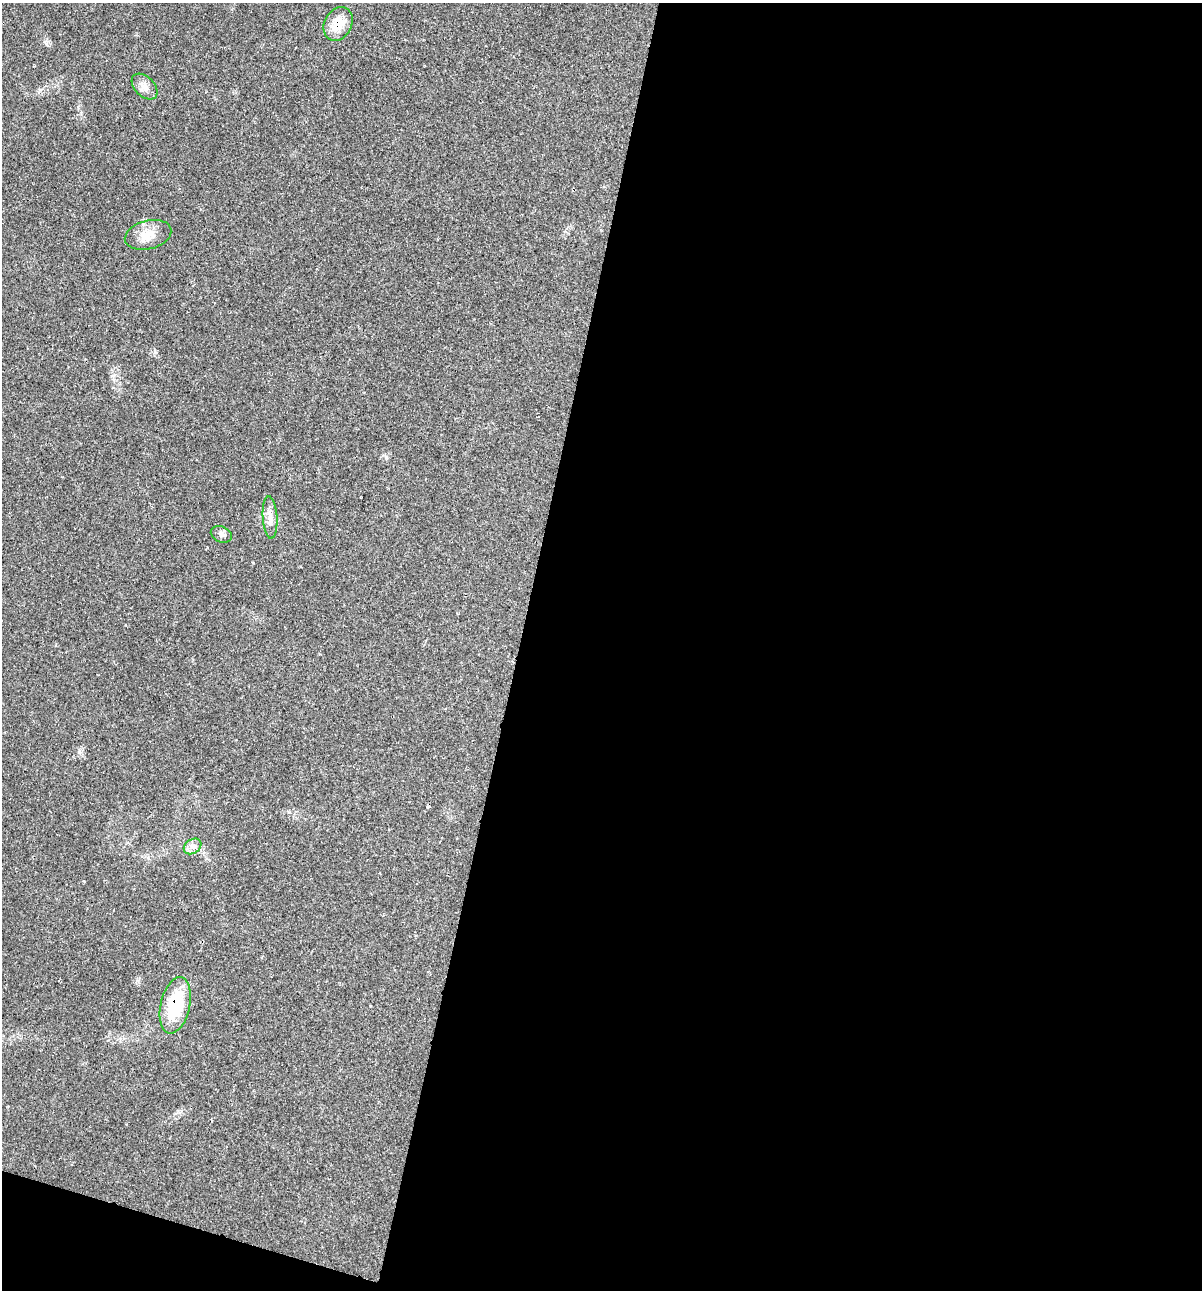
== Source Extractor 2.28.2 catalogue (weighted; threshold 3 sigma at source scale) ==
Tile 16 of 4 x 4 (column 4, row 4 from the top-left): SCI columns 3722-4921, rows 3-1290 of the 5169 x 5155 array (HDU 1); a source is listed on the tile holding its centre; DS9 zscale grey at full resolution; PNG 1204 x 1292 px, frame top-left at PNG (2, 3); each listed source drawn as its Kron ellipse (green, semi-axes under 4 px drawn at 4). Shown black and unused: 58% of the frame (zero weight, under 2 of 3 exposures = <1% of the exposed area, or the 3 px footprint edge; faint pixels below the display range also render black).
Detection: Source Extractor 2.28.2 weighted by HDU 2 'WHT'; one run over the whole footprint, this tile lists its part. Background 0.0685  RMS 0.0055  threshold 0.0247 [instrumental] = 3 sigma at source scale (4.5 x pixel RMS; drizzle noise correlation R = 1.50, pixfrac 1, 0.05/0.05 arcsec/px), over >= 5 px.
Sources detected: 7; all 7 listed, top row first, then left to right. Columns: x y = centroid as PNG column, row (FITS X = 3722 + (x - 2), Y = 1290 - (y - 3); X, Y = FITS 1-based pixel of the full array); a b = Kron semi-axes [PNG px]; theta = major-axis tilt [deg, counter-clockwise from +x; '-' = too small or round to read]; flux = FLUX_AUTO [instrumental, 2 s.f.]
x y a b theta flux
338 24 18 13 63 9.8
144 86 15 9 -45 4.1
148 235 24 14 15 8.2
270 517 21 7 -86 4.2
221 534 11 7 -24 2
193 846 9 7 34 2.9
175 1005 29 14 77 28
Overlapping masked pixels (flux is a lower limit): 2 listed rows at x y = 338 24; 175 1005